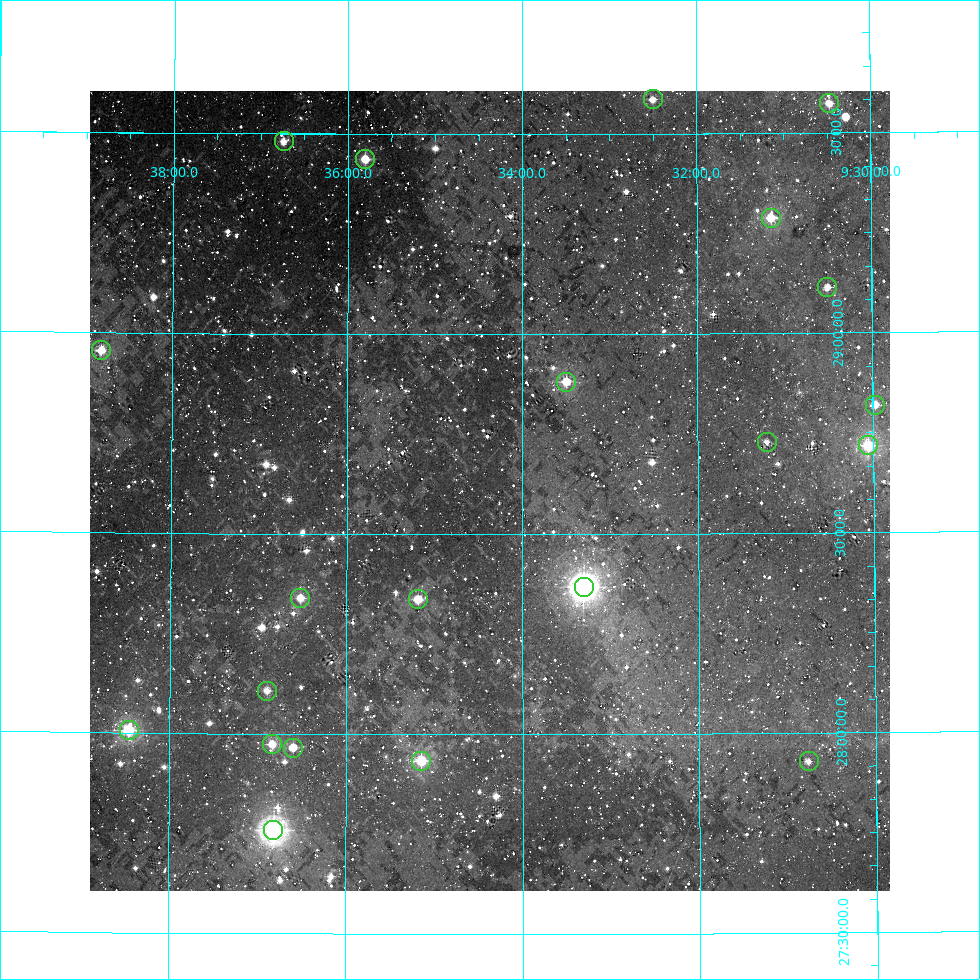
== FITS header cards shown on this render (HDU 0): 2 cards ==
NAXIS1  =                  800
NAXIS2  =                  800

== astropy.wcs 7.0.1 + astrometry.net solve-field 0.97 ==
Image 800 x 800 px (HDU 0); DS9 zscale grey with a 90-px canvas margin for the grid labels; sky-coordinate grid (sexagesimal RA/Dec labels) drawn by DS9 from the SOLVED WCS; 21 Tycho-2 reference stars matched to detected sources circled (green)
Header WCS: RA---AIT/DEC--AIT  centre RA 09:34:22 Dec +28:37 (143.59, +28.61 deg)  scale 9 arcsec/px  FOV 120.0' x 120.0'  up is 0 deg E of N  parity normal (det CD < 0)
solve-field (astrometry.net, Tycho-2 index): SOLVED blind (the header's WCS was not the basis of the solution)
Solved WCS: RA---TAN-SIP/DEC--TAN-SIP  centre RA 09:34:22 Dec +28:37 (143.59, +28.61 deg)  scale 9 arcsec/px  FOV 120.0' x 120.0'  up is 0 deg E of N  parity normal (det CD < 0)
Header WCS and blind solve agree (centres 2.1 arcsec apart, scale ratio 1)
Tycho-2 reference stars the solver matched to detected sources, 21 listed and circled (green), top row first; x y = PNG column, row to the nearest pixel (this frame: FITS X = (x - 90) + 1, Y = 800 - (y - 91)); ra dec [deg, ICRS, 3 dp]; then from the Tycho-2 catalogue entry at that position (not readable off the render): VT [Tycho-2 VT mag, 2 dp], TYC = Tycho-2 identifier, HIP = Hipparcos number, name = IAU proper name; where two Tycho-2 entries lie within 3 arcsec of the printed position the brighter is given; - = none
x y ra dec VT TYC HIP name
653 99 143.124 +29.587 9.43 1965-401-1 - -
829 103 142.617 +29.573 9.21 1965-389-1 46625 -
284 141 144.184 +29.480 9.45 1965-373-1 - -
365 159 143.950 +29.437 9.14 1965-473-1 - -
771 218 142.786 +29.289 9.02 1965-360-1 46694 -
827 287 142.626 +29.114 9.56 1965-1111-1 - -
101 350 144.704 +28.955 9.43 1965-802-1 - -
566 382 143.374 +28.881 8.86 1965-448-1 - -
875 405 142.492 +28.819 9.79 1965-685-1 - -
767 442 142.802 +28.728 10.16 1965-114-1 - -
868 445 142.513 +28.717 8.27 1965-310-1 46591 -
584 587 143.326 +28.368 6.52 1965-655-1 46891 -
300 598 144.131 +28.340 9.33 1965-735-1 - -
418 599 143.796 +28.337 9.20 1965-1075-1 - -
267 691 144.225 +28.107 9.68 1965-238-1 - -
129 730 144.615 +28.006 7.92 1965-1224-1 47311 -
272 744 144.208 +27.973 9.26 1965-764-1 47176 -
293 748 144.150 +27.965 9.47 1965-940-1 - -
421 761 143.786 +27.934 8.40 1965-68-1 - -
809 761 142.691 +27.930 10.15 1965-880-1 - -
273 830 144.204 +27.759 7.08 1965-828-1 47173 -